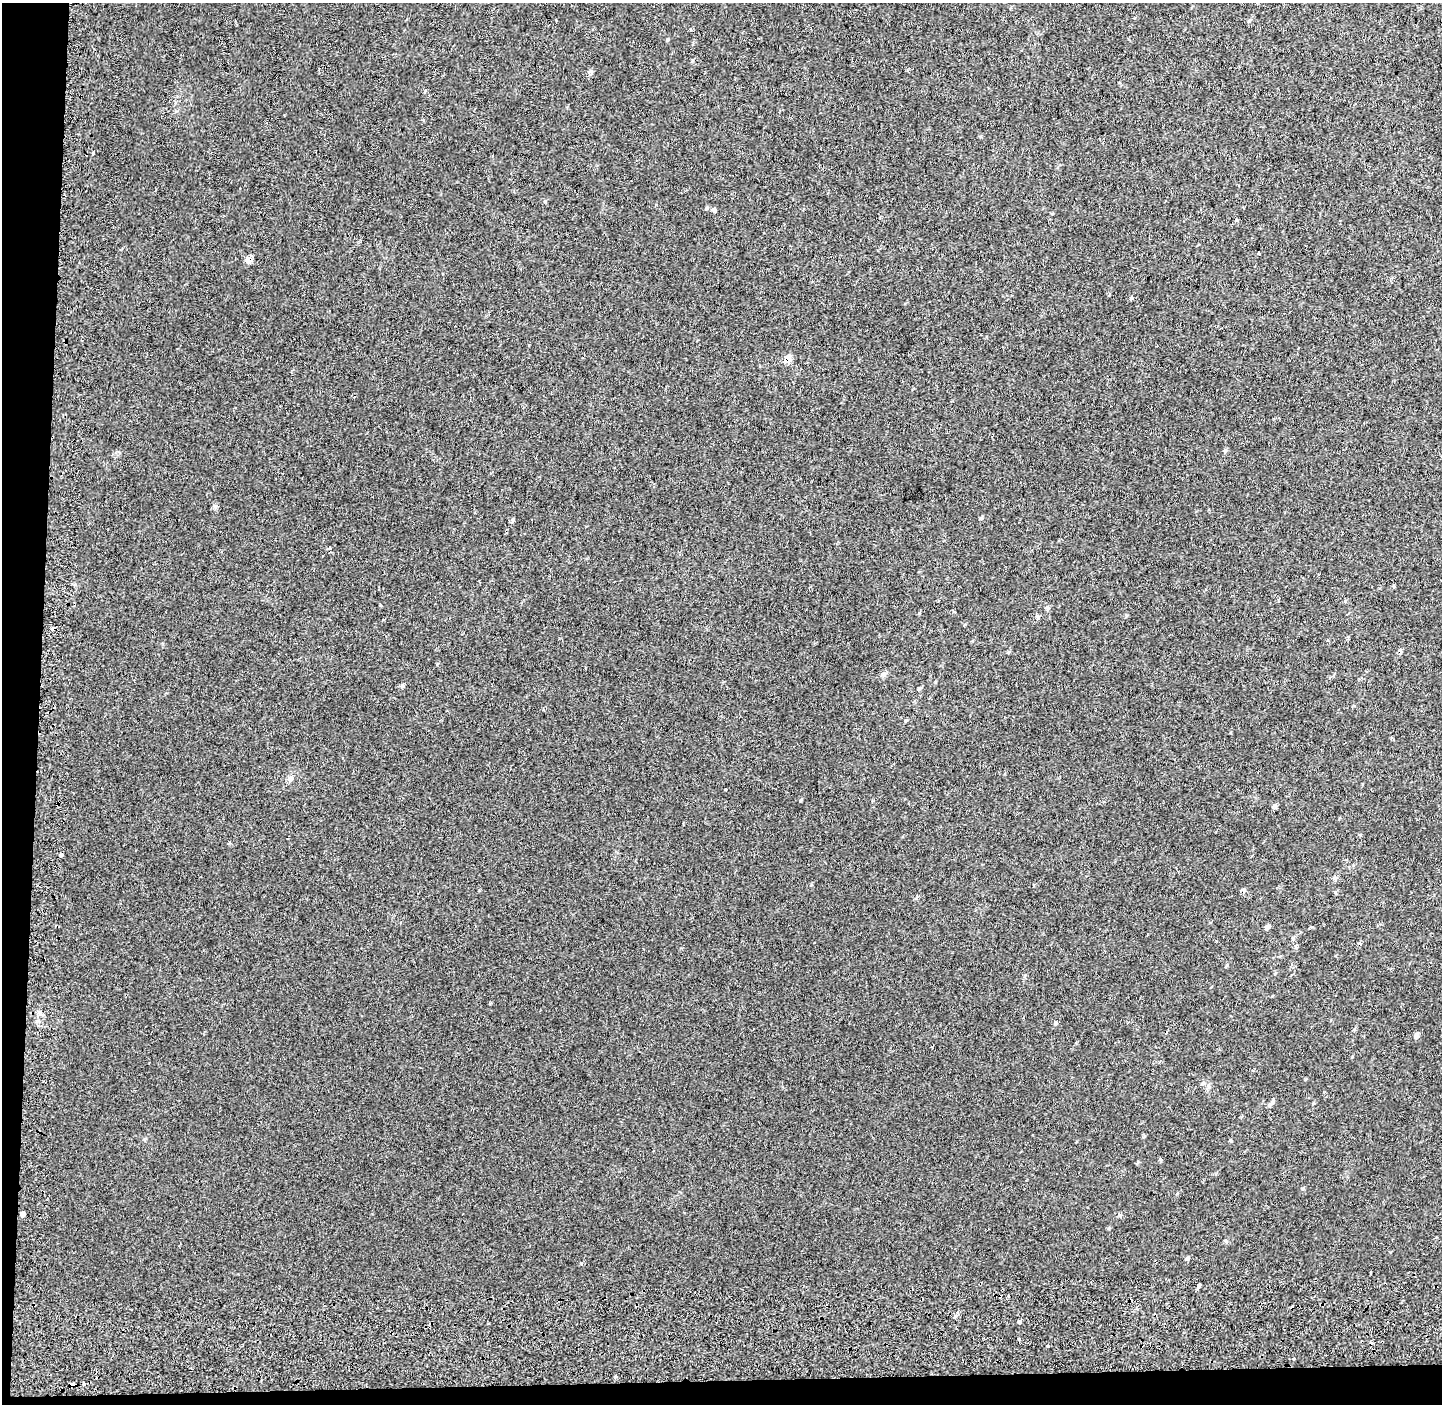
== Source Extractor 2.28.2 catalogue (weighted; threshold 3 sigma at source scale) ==
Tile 7 of 3 x 3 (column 1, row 3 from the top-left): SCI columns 44-1483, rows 283-1684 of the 4398 x 4771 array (HDU 1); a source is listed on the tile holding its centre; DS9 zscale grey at full resolution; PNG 1444 x 1406 px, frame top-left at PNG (2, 3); no overlay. Shown black and unused: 4% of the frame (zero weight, under 2 of 3 exposures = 6% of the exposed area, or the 3 px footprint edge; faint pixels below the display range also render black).
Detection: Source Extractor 2.28.2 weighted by HDU 2 'WHT'; one run over the whole footprint, this tile lists its part. Background 0.009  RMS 0.0058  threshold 0.026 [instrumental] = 3 sigma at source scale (4.5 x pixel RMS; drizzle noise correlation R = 1.50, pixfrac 1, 0.0396/0.0396 arcsec/px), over >= 5 px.
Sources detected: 44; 5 cosmic-ray / hot-pixel residue — not listed; the other 39 listed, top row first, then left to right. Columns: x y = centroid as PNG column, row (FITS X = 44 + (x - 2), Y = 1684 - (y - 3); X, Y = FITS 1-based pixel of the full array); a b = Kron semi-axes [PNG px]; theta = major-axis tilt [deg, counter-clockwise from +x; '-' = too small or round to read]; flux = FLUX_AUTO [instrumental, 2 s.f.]
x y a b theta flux
556 20 3 2 - 0.7
591 71 7 5 -18 1
93 153 3 3 - 2.9
714 210 6 5 - 1
1258 253 4 3 - 1.2
248 260 6 6 - 4.2
788 358 8 6 -46 4.3
215 506 6 4 -18 0.9
981 518 5 4 - 0.72
329 548 5 4 - 0.86
1394 586 4 3 - 0.77
1047 608 6 5 - 1
1037 617 6 5 - 1.1
53 629 4 3 - 5.4
402 686 5 5 - 1.1
920 688 7 4 28 0.74
906 720 5 3 - 0.49
290 779 6 5 - 1.3
1362 784 4 2 - 0.48
726 789 3 3 - 1.3
1275 805 8 5 -53 1.2
61 855 4 4 - 2.4
1335 878 7 4 8 1.1
1268 927 6 6 - 1.4
1056 1023 6 3 18 0.67
1417 1035 7 5 -74 1.6
1270 1104 11 4 47 1.7
1160 1159 5 4 - 0.66
22 1214 4 3 - 33
1226 1242 6 4 -57 0.78
1187 1258 6 4 22 0.88
1199 1285 4 3 - 1.2
1019 1322 4 3 - 4.4
1018 1339 3 3 - 2.8
1048 1346 3 3 - 5.6
1294 1359 3 3 - 2.5
615 1376 3 3 - 9.4
72 1384 4 4 - 4.3
83 1384 3 3 - 2.9
Overlapping masked pixels (flux is a lower limit): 4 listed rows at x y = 248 260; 788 358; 53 629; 72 1384
Unlisted compact peaks at least as high as the median listed source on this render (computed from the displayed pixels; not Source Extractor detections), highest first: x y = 800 801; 1131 298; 513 519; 1225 450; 1305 1079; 545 201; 667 40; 1303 1188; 1120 1215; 1144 1136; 490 1004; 1126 615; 811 885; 437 664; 1109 1228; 1231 1141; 1203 1083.